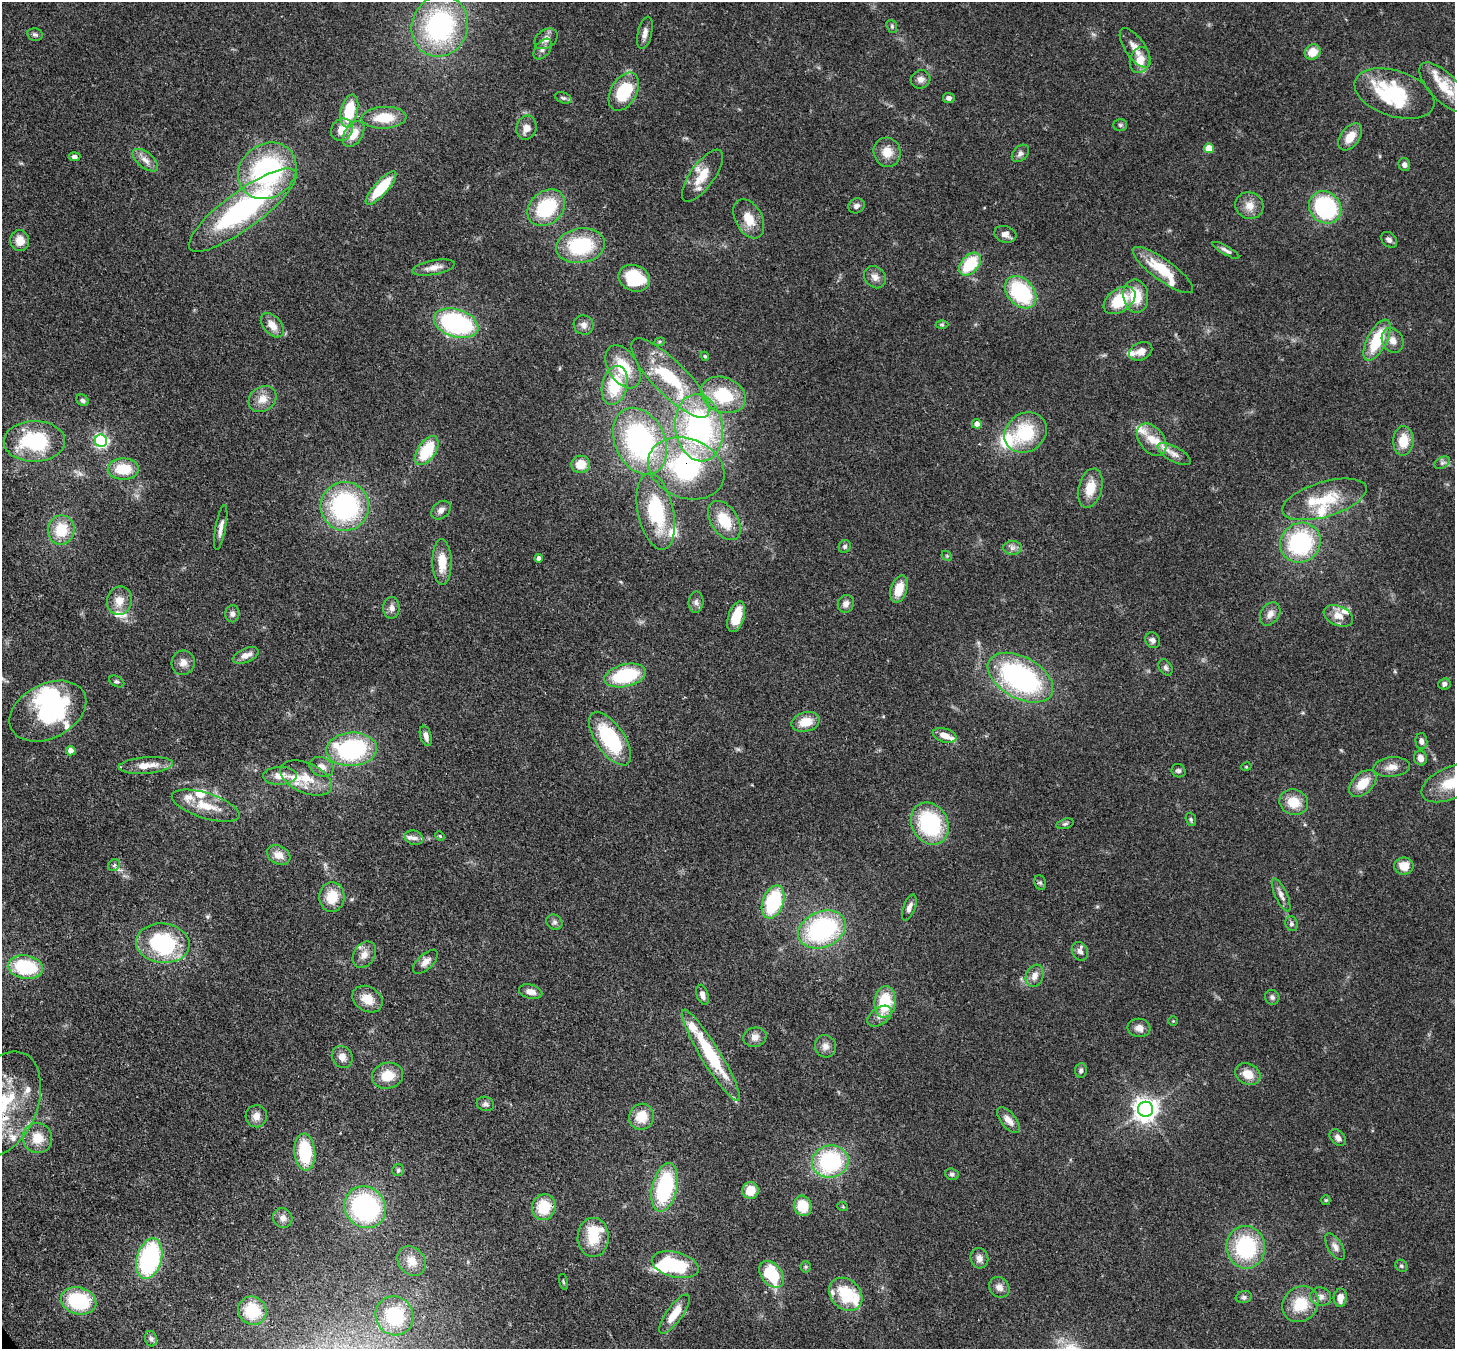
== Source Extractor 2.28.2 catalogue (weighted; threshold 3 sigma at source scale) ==
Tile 7 of 4 x 4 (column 3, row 2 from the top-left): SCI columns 2987-4439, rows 3045-4391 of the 5974 x 5947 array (HDU 1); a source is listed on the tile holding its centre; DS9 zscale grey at full resolution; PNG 1457 x 1351 px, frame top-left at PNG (2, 2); each listed source drawn as its Kron ellipse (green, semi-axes under 4 px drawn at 4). Shown black and unused: <1% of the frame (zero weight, under 3 of 4 exposures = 7% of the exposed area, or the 3 px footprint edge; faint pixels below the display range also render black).
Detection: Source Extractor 2.28.2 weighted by HDU 2 'WHT'; one run over the whole footprint, this tile lists its part. Background 0.0965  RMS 0.004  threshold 0.018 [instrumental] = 3 sigma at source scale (4.5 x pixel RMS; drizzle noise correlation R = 1.50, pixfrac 1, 0.05/0.05 arcsec/px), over >= 5 px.
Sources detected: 245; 8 inside a brighter object's white glare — neither listed nor drawn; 28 inside a brighter listed object's ellipse — not listed separately; the other 209 listed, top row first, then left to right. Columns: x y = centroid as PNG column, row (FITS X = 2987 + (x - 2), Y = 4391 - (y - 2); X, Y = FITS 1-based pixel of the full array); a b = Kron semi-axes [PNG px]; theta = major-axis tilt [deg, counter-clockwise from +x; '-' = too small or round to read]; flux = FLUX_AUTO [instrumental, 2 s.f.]
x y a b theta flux
440 26 31 28 68 63
892 26 7 5 -71 0.78
645 33 16 7 77 2.4
35 35 8 6 -11 0.95
546 39 12 9 36 2.6
1135 48 23 10 -56 4.6
543 49 12 7 54 1.9
1313 52 8 7 - 5.7
1140 60 13 10 74 6
920 79 10 9 - 2.3
1444 87 32 13 -46 13
624 92 21 13 60 20
1394 94 41 23 -18 34
563 98 9 5 -21 0.97
949 98 6 5 - 1.4
349 111 17 8 76 15
384 118 22 11 3 10
1120 125 7 5 -2 0.87
526 128 12 10 73 3.4
342 130 12 10 52 5.1
353 134 14 9 57 6.5
1350 137 15 9 53 5.6
1209 148 5 5 - 10
887 152 15 13 -66 5.6
1020 153 10 7 47 1.6
74 157 6 4 5 1.2
145 160 15 7 -39 3.1
1404 164 7 5 -66 1.4
267 171 31 26 38 60
702 176 31 12 54 9
381 188 21 7 48 17
856 206 8 7 - 1.6
1249 206 14 13 - 4.6
1325 207 17 15 -46 44
546 208 21 16 41 25
243 210 65 18 36 72
749 219 21 13 -62 7.2
1005 234 11 8 -17 2.5
20 240 10 9 - 4.7
1389 240 9 6 -45 1.5
580 246 25 17 10 28
1226 250 15 4 -29 1.5
970 264 13 8 49 18
433 268 22 7 11 3.9
1163 270 36 10 -36 14
875 277 12 10 -49 2.7
634 278 16 13 -22 19
1021 292 18 13 -48 35
1136 296 17 12 -81 11
1119 300 18 11 35 15
456 323 23 14 -17 58
272 325 14 9 -49 4
584 325 10 9 - 2.2
942 325 6 4 0 0.62
1377 340 22 10 63 19
1393 340 13 10 -64 3.4
660 342 5 4 - 0.55
1141 351 12 8 26 3.3
705 356 4 3 - 0.52
623 367 24 14 -58 13
670 378 53 16 -45 32
615 385 20 12 76 18
723 395 23 17 -22 20
262 399 15 12 37 4.6
83 400 6 5 - 1.2
977 424 5 5 - 2.2
699 428 34 23 -81 77
1025 432 22 19 35 22
1152 440 18 12 -52 6.5
34 441 31 20 1 33
101 441 6 6 - 93
640 441 35 25 -64 74
1403 441 15 10 87 8.4
427 451 16 9 56 18
1174 454 18 7 -28 3.1
1442 463 8 5 29 1.1
581 464 9 8 - 6.4
686 468 39 29 -21 50
123 469 15 10 0 12
1090 488 20 11 75 8.2
1324 499 43 17 17 18
345 506 24 24 - 63
441 510 11 8 43 2.1
656 511 39 18 -78 30
724 520 22 13 -57 13
221 527 23 5 80 2.6
61 530 15 13 80 12
1300 543 21 19 36 43
845 546 6 6 - 0.96
1012 548 9 7 0 1.7
947 556 6 4 -45 0.5
539 558 4 4 - 1.6
442 562 23 9 -89 7.9
899 589 14 8 72 7.8
119 601 14 12 76 5.4
696 602 10 7 84 1.7
846 604 9 8 - 2.1
391 608 10 8 89 2.1
232 614 8 7 - 1.5
1270 614 13 9 57 2.8
1338 616 15 9 -23 4.7
736 617 16 8 72 11
1153 640 8 7 - 1.5
246 655 14 7 22 3.2
183 663 12 11 - 3.1
1165 667 9 6 -58 1.2
625 675 21 11 14 27
1020 678 35 20 -29 78
117 681 8 5 -27 0.86
1444 684 6 5 - 1.5
48 711 41 27 27 43
806 722 14 9 15 7.3
945 735 12 6 -17 3.6
426 736 10 5 -74 2.4
610 739 31 14 -55 31
1421 741 8 6 -85 1.5
352 749 25 16 4 50
71 751 5 4 - 3.1
1420 758 7 6 - 2.4
146 765 27 8 5 6.7
322 767 12 9 -24 3
1246 767 5 3 - 0.38
1392 767 18 9 6 3.8
1179 771 7 6 - 1.1
280 776 17 9 1 4.9
306 778 27 15 -23 9.2
1363 783 16 10 44 8.1
1451 783 31 16 24 13
1294 802 14 12 -20 8.4
206 806 35 12 -18 9.9
1191 819 7 5 -71 0.72
930 824 22 18 -60 38
1065 824 9 5 14 0.81
440 836 5 4 - 0.46
414 838 9 7 -19 1.8
279 855 12 9 -28 3.8
114 865 6 5 - 0.86
1404 866 10 8 0 5.5
1040 883 7 5 -68 0.91
1281 895 18 6 -65 2.2
332 897 15 12 86 9.5
773 902 17 10 70 31
909 907 14 6 69 1.9
554 922 8 7 - 1.2
1292 924 7 6 - 1
822 929 25 18 23 57
163 943 27 20 -5 42
1080 951 10 7 -60 1.8
364 955 14 10 57 3.4
425 962 15 7 43 2.8
25 967 18 11 -8 24
1035 976 11 8 68 3.2
531 992 12 7 -14 2.9
702 995 10 5 -72 2.1
1272 997 7 7 - 1.2
367 999 16 12 -32 6.3
885 1002 16 10 84 17
880 1016 14 8 35 2.7
1173 1021 4 4 - 0.4
1139 1028 11 9 -6 2.9
755 1037 12 9 15 2.6
825 1046 11 10 - 2.6
711 1055 53 9 -58 30
342 1057 11 10 - 3.1
1081 1070 7 6 - 0.97
1248 1074 13 10 -28 6
387 1076 16 13 13 8.3
3 1104 55 34 68 44
485 1104 9 7 -20 1.4
1146 1109 7 7 - 360
256 1116 11 10 - 3
641 1117 13 12 - 8.2
1008 1120 15 7 -50 3.6
37 1138 15 14 - 7.8
1338 1138 9 6 -45 1.9
305 1152 18 10 -85 20
830 1161 18 16 13 41
398 1170 6 6 - 0.73
952 1174 7 5 -18 0.93
665 1187 24 12 77 37
750 1190 8 8 - 7.2
1326 1200 5 4 - 0.43
803 1206 10 9 - 10
365 1207 22 19 -49 62
544 1207 13 12 - 13
843 1207 5 3 - 0.4
283 1218 10 9 - 2.3
593 1237 19 15 89 11
1246 1247 21 19 -80 36
1335 1247 15 7 -59 2.4
979 1258 10 9 - 2.4
149 1259 21 12 75 59
412 1261 16 13 -52 5.3
675 1265 24 12 -14 28
1401 1266 6 5 - 0.72
806 1267 5 5 - 0.58
772 1274 15 10 -50 28
563 1282 8 3 -77 0.5
999 1287 11 9 -42 2.7
846 1294 18 14 -45 18
1244 1297 8 6 13 1.1
1321 1297 10 9 - 2.3
1340 1298 9 6 86 4
79 1301 18 13 -16 28
1300 1304 19 17 44 12
252 1311 14 13 - 15
674 1314 23 8 54 7.2
395 1316 20 18 -54 25
151 1339 8 6 -74 1.1
Overlapping masked pixels (flux is a lower limit): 2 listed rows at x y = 686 468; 3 1104
Isophote crosses this tile's border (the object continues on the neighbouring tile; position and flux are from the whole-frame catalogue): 2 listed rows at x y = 1451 783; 3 1104